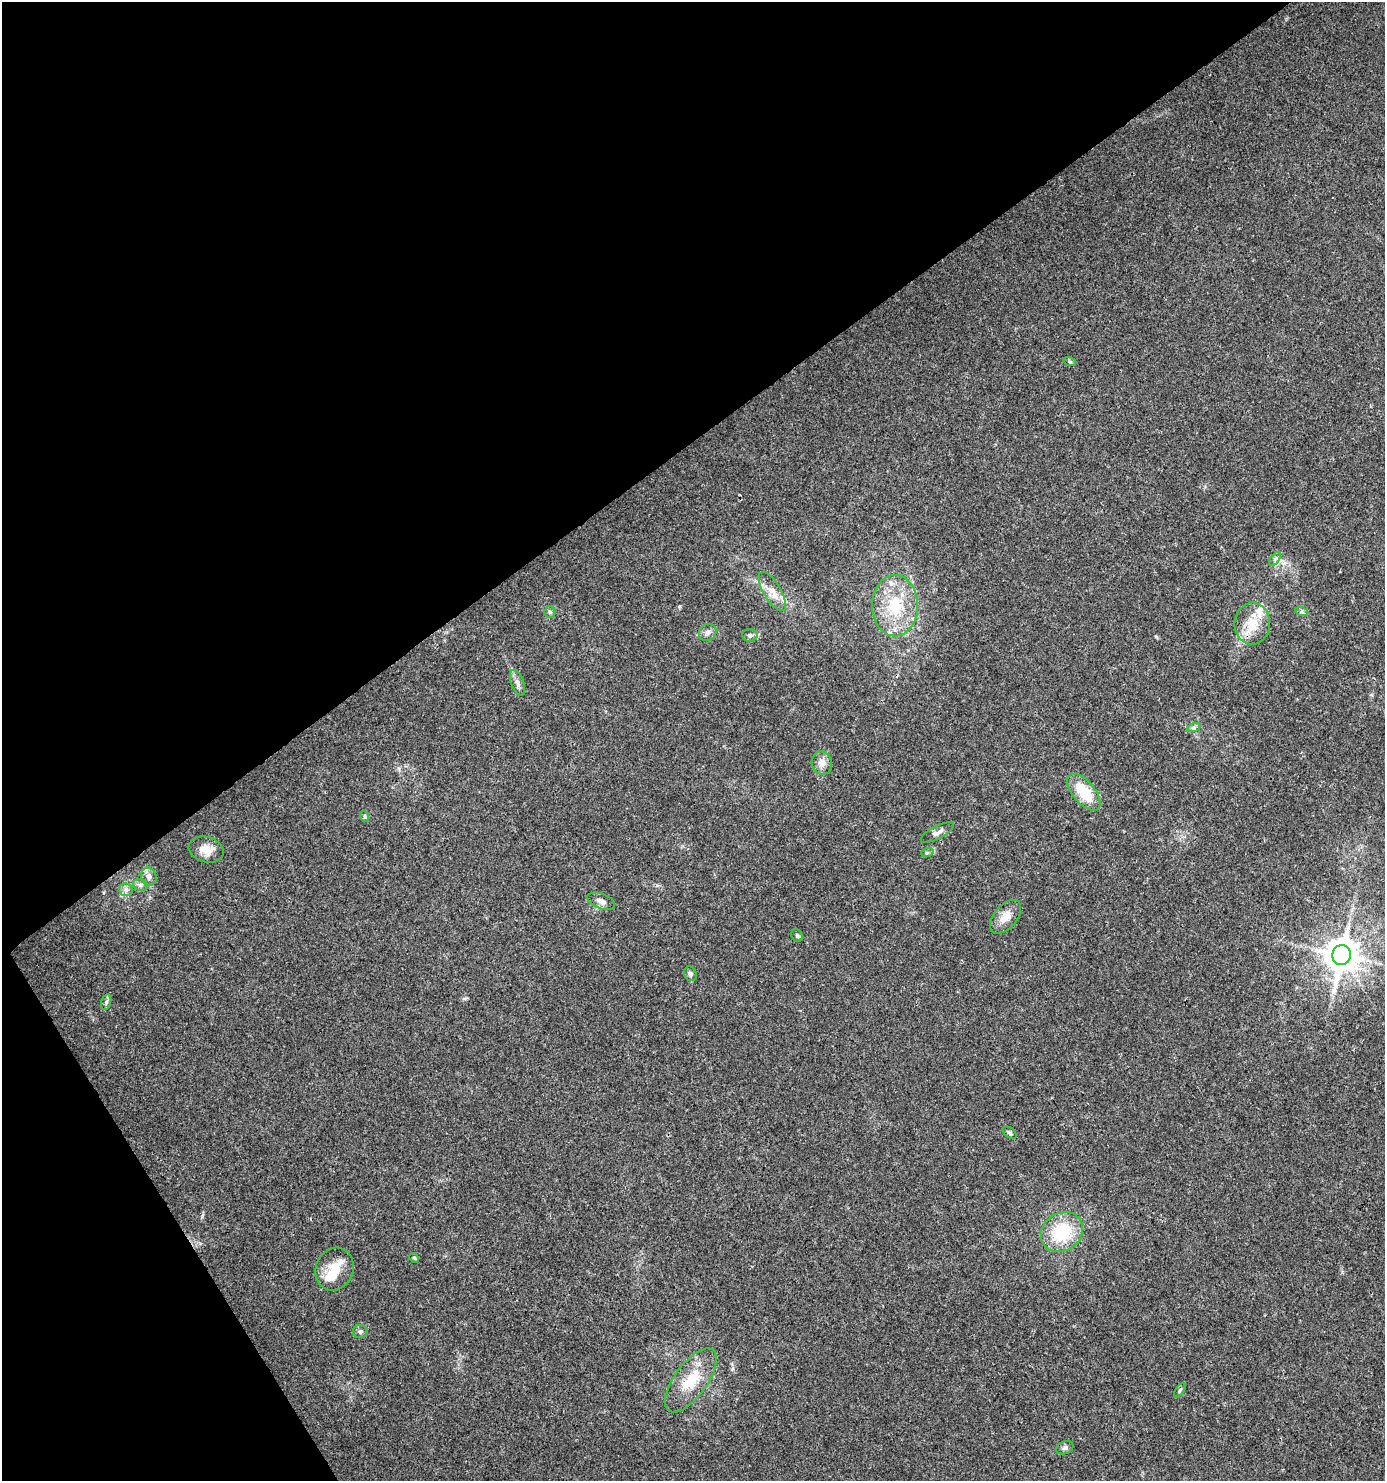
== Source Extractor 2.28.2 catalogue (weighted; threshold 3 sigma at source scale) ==
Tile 5 of 4 x 4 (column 1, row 2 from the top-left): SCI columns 186-1568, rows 2958-4436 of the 5840 x 5920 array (HDU 1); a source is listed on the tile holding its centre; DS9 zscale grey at full resolution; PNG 1387 x 1483 px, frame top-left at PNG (2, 2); each listed source drawn as its Kron ellipse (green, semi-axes under 4 px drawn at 4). Shown black and unused: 34% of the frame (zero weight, under 3 of 4 exposures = <1% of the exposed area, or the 3 px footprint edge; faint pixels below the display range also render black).
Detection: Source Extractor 2.28.2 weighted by HDU 2 'WHT'; one run over the whole footprint, this tile lists its part. Background 0.0182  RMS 0.0038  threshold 0.0171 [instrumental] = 3 sigma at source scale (4.5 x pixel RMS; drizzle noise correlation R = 1.50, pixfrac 1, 0.0396/0.0396 arcsec/px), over >= 5 px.
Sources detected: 40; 1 inside a brighter object's white glare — neither listed nor drawn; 5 inside a brighter listed object's ellipse — not listed separately; the other 34 listed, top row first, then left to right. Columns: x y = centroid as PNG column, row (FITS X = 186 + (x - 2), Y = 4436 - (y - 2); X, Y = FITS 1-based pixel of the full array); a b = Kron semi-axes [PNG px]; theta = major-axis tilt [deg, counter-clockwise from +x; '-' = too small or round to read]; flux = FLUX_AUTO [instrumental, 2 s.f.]
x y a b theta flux
1070 362 6 4 -19 0.52
1275 559 8 4 53 0.85
772 591 22 8 -59 4.7
895 606 30 23 89 18
550 612 6 5 - 0.7
1302 612 7 4 -19 0.67
1252 624 21 18 86 8.7
708 632 9 8 - 1.6
750 635 8 6 -4 1
517 683 13 6 -70 1.7
1194 727 7 4 19 0.7
822 763 12 10 -69 2.7
1084 792 22 11 -50 12
364 816 6 3 -71 0.53
937 833 18 6 27 1.9
206 850 18 12 -16 4.7
927 853 6 4 18 0.56
149 877 9 7 -63 1.7
140 885 7 6 - 1
126 890 7 6 - 1.2
601 901 14 7 -22 2.2
1006 917 20 11 50 4.4
797 935 7 5 -68 0.71
1341 955 10 9 - 880
690 974 7 6 - 1.1
106 1002 8 5 75 0.78
1010 1133 8 5 -36 0.74
1062 1232 22 18 36 19
414 1258 5 4 - 0.47
335 1269 22 18 66 7.2
360 1332 7 6 - 0.94
691 1380 38 16 54 12
1180 1390 8 4 56 0.65
1065 1448 9 6 22 1.1
Unlisted compact peaks at least as high as the median listed source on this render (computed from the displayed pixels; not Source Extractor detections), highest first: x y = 679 606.